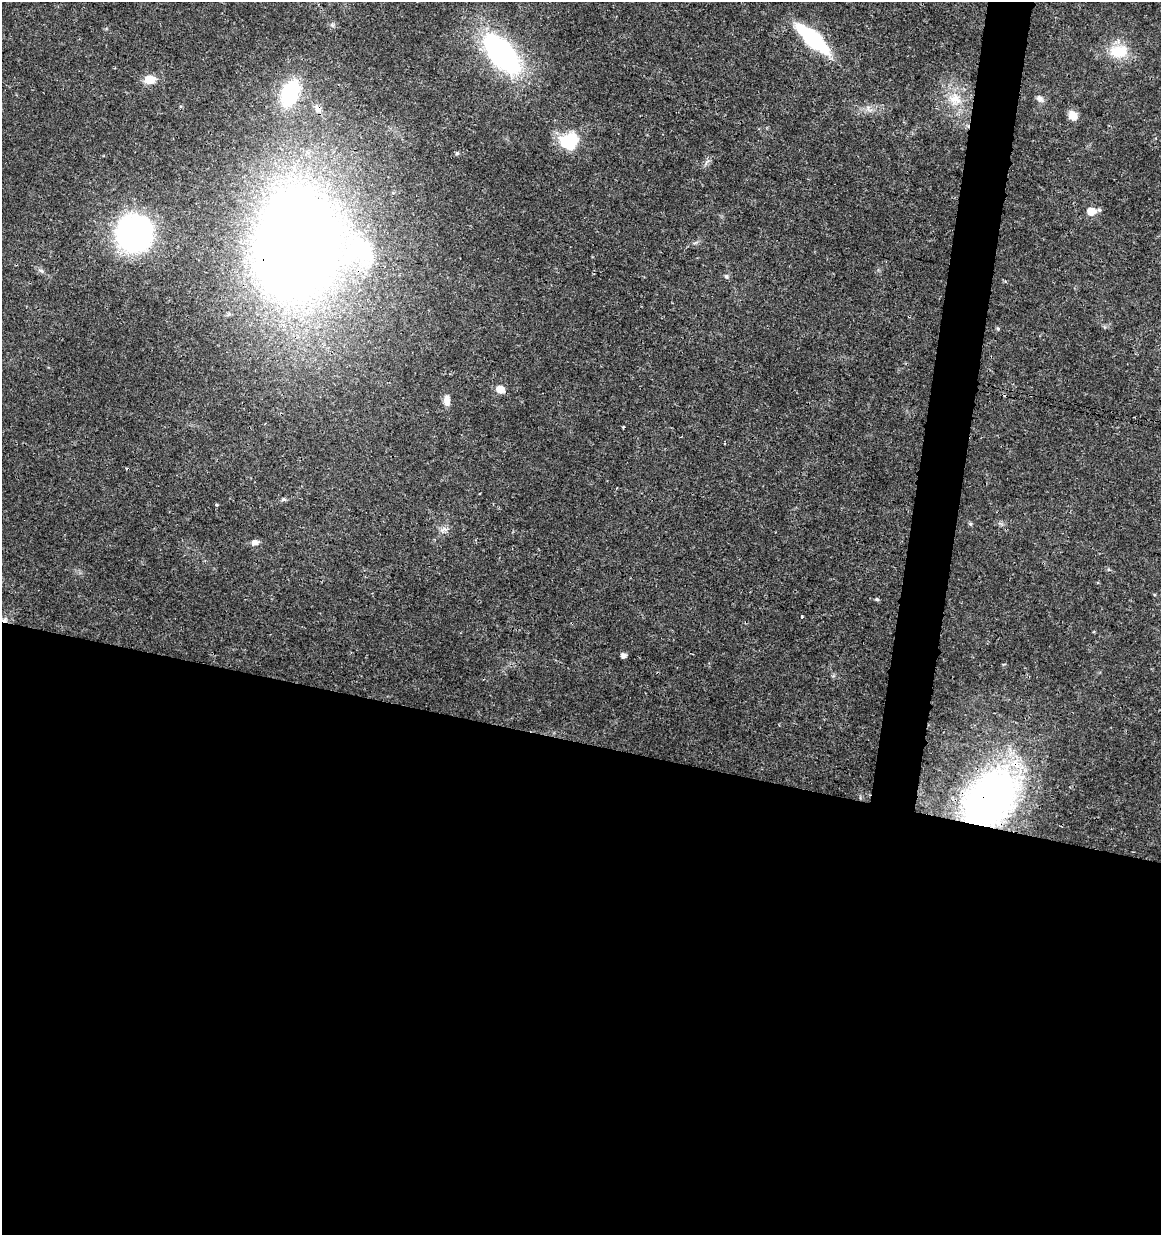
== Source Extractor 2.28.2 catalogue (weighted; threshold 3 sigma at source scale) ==
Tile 14 of 4 x 4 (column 2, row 4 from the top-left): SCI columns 1386-2544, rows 12-1244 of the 5148 x 4947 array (HDU 1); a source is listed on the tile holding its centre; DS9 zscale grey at full resolution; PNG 1163 x 1237 px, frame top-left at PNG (2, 2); no overlay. Shown black and unused: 42% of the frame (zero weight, under 3 of 4 exposures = <1% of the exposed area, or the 3 px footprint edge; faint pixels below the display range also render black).
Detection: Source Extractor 2.28.2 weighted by HDU 2 'WHT'; one run over the whole footprint, this tile lists its part. Background 0.0192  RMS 0.0018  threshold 0.00796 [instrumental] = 3 sigma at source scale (4.5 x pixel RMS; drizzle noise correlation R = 1.50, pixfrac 1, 0.0396/0.0396 arcsec/px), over >= 5 px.
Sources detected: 32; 1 inside a brighter object's white glare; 2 cosmic-ray / hot-pixel residue — not listed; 1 inside a brighter listed object's ellipse — not listed separately; the other 28 listed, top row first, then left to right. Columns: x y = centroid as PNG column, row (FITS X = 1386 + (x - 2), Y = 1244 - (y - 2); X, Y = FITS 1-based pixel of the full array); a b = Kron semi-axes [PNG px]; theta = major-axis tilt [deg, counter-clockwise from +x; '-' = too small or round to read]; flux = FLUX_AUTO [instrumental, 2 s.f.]
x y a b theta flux
813 39 35 11 -42 20
1118 51 24 15 3 5.2
502 54 32 16 -50 54
149 79 13 10 9 2.3
290 93 26 16 68 13
955 99 19 17 -36 4
1040 99 11 8 -48 0.8
318 109 12 8 -50 1.1
1073 115 10 9 - 1.8
569 141 17 15 20 9.7
1091 211 6 6 - 3.7
134 233 24 24 - 65
303 235 74 50 -61 230
360 249 190 116 3 90
41 271 8 5 -22 0.5
726 276 6 5 - 0.31
998 329 5 5 - 0.23
500 389 6 5 - 3.1
447 400 12 7 89 1.2
623 427 3 3 - 0.55
724 443 2 2 - 0.23
284 499 6 5 - 0.3
970 524 6 5 - 0.28
255 542 10 7 10 0.82
877 599 5 4 - 0.3
801 616 3 3 - 0.3
623 656 5 4 - 0.93
990 799 53 37 50 89
Overlapping masked pixels (flux is a lower limit): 5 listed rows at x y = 813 39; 318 109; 303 235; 360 249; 990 799
Unlisted compact peaks at least as high as the median listed source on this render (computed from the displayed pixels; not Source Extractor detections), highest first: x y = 216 505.